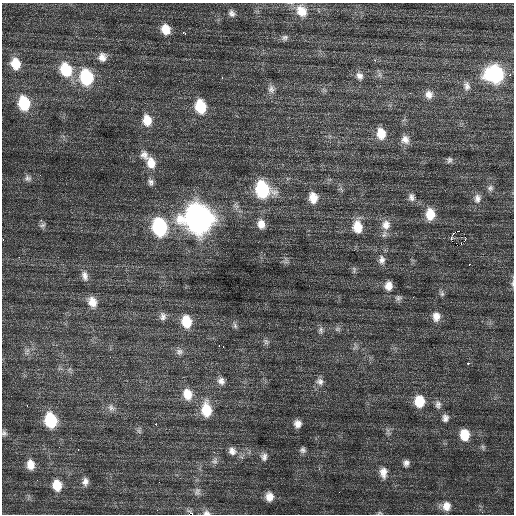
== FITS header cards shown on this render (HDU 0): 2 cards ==
NAXIS1  =                  512 / Axis length
NAXIS2  =                  512 / Axis length

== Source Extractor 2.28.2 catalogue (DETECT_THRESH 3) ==
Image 512 x 512 px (HDU 0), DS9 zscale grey, 1 PNG px = 1 image px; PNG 516 x 516 px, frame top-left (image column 1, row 512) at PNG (2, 3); no overlay
Background 0.899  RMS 0.86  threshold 2.59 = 3 sigma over >= 5 px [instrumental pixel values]
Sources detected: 101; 1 with non-positive FLUX_AUTO (blend fragments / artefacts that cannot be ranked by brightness) is not listed; the other 100 listed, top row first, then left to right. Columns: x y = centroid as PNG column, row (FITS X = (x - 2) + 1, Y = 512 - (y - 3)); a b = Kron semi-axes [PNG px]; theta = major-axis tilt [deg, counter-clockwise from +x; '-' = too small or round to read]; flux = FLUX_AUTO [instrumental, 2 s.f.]
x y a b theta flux
301 11 16 13 -56 880
232 13 10 8 -55 250
166 29 11 10 - 770
184 33 5 3 - 150
285 38 8 8 - 170
102 57 10 9 - 410
375 60 3 3 - 91
15 64 12 9 -74 990
66 70 14 11 -67 2100
495 74 15 13 -6 6700
510 75 2 2 - 750
359 76 11 9 -52 310
86 77 14 11 -79 3600
222 77 3 3 - 42
467 86 12 9 -81 310
271 89 12 8 -82 290
410 93 2 2 - 140
429 95 11 10 - 410
24 103 13 10 -78 2300
200 107 13 9 -79 2000
147 120 12 9 -80 870
381 133 12 9 -83 900
405 139 11 10 - 400
144 155 14 10 -54 400
449 160 7 7 - 150
151 163 14 10 -76 710
28 178 10 8 7 230
151 182 9 7 -75 200
490 188 8 7 - 180
263 189 13 11 -59 4600
411 197 10 8 -73 250
313 198 12 9 -81 740
477 198 12 9 87 340
430 214 12 9 -89 980
198 219 15 13 -65 53000
41 220 3 3 - 84
261 224 11 9 -77 500
42 225 10 5 12 150
386 225 14 12 78 640
160 227 14 10 -76 6100
357 227 13 10 -83 1100
458 231 2 2 - 930
451 238 5 2 - 590
3 239 3 2 - 130
465 239 3 2 - 90
461 244 3 2 - 170
19 257 2 2 - 41
382 260 12 9 87 340
469 264 3 2 - 240
354 270 11 4 -85 100
85 276 13 7 -73 310
512 283 9 5 82 140
388 286 10 8 87 490
442 294 8 6 -76 140
398 298 10 7 4 170
92 302 12 9 -66 600
163 316 10 7 -89 240
436 316 11 9 90 490
186 322 12 9 -79 1300
235 326 8 5 -64 130
338 329 8 6 20 140
321 330 9 6 -90 180
266 342 8 7 - 150
223 347 3 2 - 120
27 351 7 4 20 140
179 352 10 8 -1 250
468 363 3 3 - 920
221 381 9 8 - 300
320 381 10 9 - 300
187 394 13 10 -73 860
419 401 11 9 -87 1400
438 404 11 8 -87 240
27 405 3 2 - 99
111 408 10 9 - 290
206 410 15 10 -87 1600
445 418 9 7 -87 240
51 420 12 9 -76 2900
156 424 2 2 - 260
297 424 7 7 - 350
139 431 8 5 -45 120
4 433 7 7 - 140
465 435 10 9 - 1200
59 447 2 2 - 28
78 449 2 2 - 150
303 450 7 7 - 180
232 451 11 9 -44 350
264 457 10 8 89 250
215 461 8 7 - 200
406 463 7 7 - 240
30 465 10 8 -87 580
383 473 14 9 -87 500
85 481 9 7 78 290
57 485 10 9 - 980
197 492 11 8 72 230
339 492 2 2 - 39
269 497 9 8 - 540
446 506 11 11 - 600
157 510 3 2 - 49
206 513 10 7 -10 240
379 513 7 4 0 76
At the frame edge (FLAGS 8, measured only in part): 4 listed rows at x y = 3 239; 512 283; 4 433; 206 513
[1 non-positive-flux detection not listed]